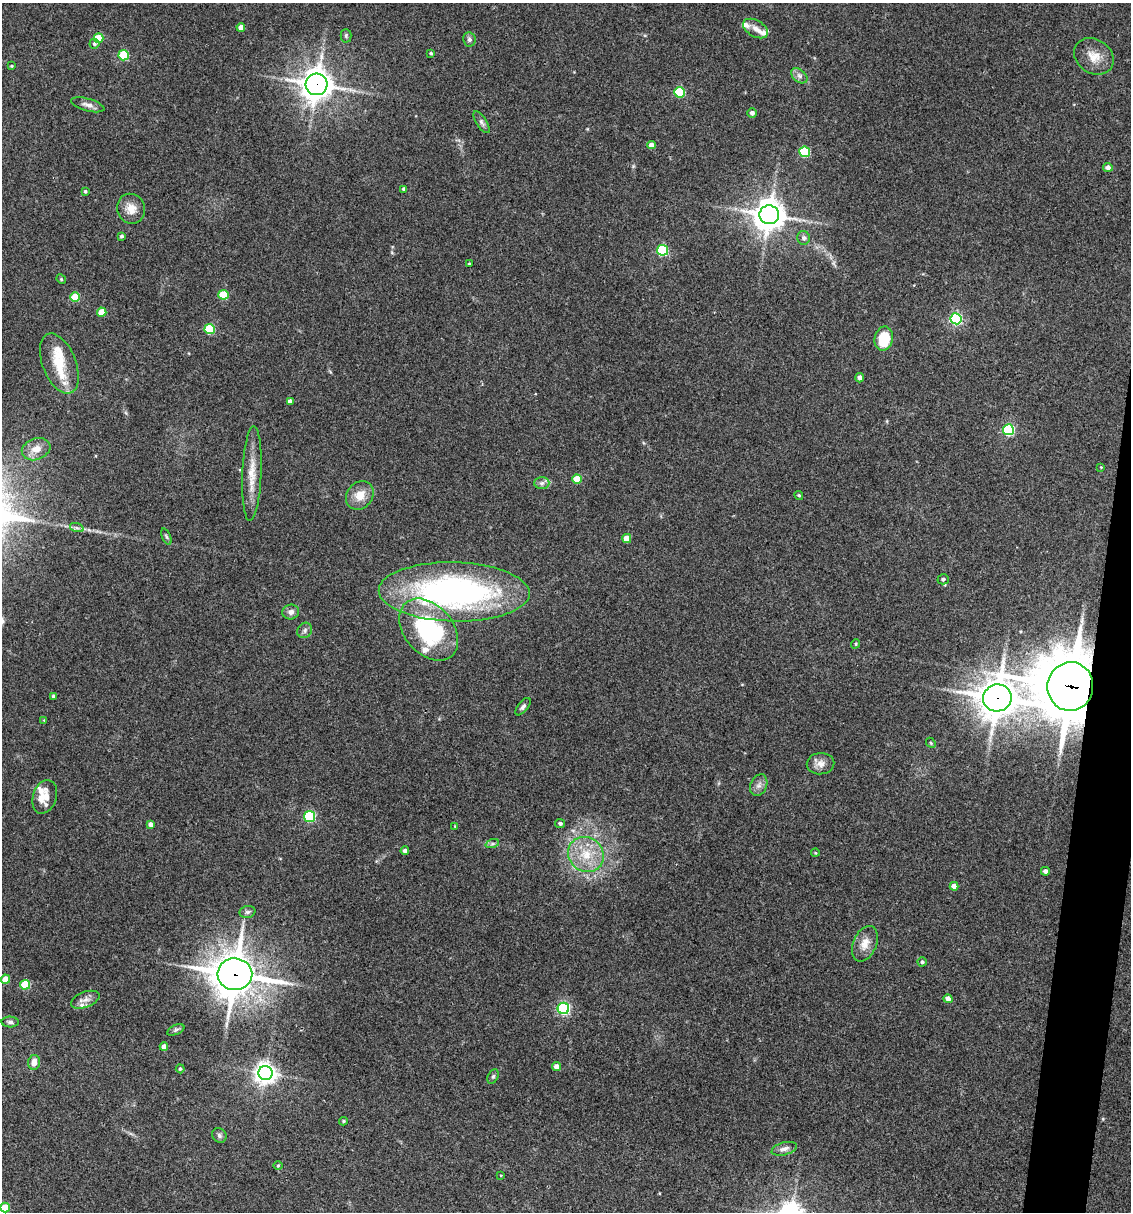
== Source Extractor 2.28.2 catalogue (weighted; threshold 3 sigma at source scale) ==
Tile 6 of 4 x 4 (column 2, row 2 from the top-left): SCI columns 1363-2491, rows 2423-3632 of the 4864 x 4846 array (HDU 1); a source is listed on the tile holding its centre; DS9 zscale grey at full resolution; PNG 1133 x 1214 px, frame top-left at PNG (2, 3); each listed source drawn as its Kron ellipse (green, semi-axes under 4 px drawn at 4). Shown black and unused: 3% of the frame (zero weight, under 3 of 4 exposures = <1% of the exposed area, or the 3 px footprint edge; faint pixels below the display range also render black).
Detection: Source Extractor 2.28.2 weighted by HDU 2 'WHT'; one run over the whole footprint, this tile lists its part. Background 0.127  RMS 0.0075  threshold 0.0338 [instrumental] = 3 sigma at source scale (4.5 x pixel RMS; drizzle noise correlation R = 1.50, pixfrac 1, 0.05/0.05 arcsec/px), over >= 5 px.
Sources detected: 103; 7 inside a brighter listed object's ellipse — not listed separately; the other 96 listed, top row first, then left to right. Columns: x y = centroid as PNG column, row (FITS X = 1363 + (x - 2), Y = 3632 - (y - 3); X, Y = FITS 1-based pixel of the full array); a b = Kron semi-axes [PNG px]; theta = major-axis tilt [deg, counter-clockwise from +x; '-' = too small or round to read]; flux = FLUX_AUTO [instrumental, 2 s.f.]
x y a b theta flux
241 27 4 4 - 5.6
755 28 13 8 -30 4.8
346 36 7 5 -89 1.5
98 38 5 4 - 23
469 39 7 6 - 2.2
94 44 5 5 - 1.6
431 53 3 3 - 0.97
124 55 5 5 - 43
1094 56 21 17 -33 12
12 66 4 3 - 0.82
799 76 9 6 -39 2.9
316 84 11 10 - 1000
679 92 5 5 - 47
88 105 17 6 -15 4.1
752 113 5 4 - 2.7
481 122 12 5 -58 2.4
651 145 4 4 - 4.8
805 152 5 5 - 46
1108 167 5 4 - 3.2
404 189 4 4 - 1.9
85 191 4 3 - 1
131 209 15 14 - 9.1
769 215 10 9 - 1100
121 236 3 3 - 1.4
804 238 7 6 - 2.2
662 250 5 5 - 68
469 264 4 3 - 0.92
61 279 5 4 - 0.87
223 295 5 5 - 34
75 297 5 5 - 24
102 312 4 4 - 15
956 319 6 5 - 98
210 329 5 5 - 45
884 339 12 9 77 28
59 363 32 16 -68 21
860 378 4 4 - 2.5
290 401 4 4 - 4.2
1008 430 5 5 - 84
36 449 15 10 20 8.1
1101 467 3 3 - 0.61
252 473 47 9 88 16
577 479 5 4 - 18
542 483 7 6 - 2.4
360 495 15 12 51 11
799 495 4 4 - 1
77 528 7 4 -19 1.5
166 537 9 4 -68 1.5
627 538 4 4 - 12
943 579 6 5 - 2.1
454 592 75 29 -1 240
291 612 8 7 - 3.9
305 630 8 7 - 2.3
429 630 35 24 -49 88
856 644 5 4 - 1.1
1070 686 24 23 - 3600
54 697 4 3 - 2.3
997 698 14 13 - 1600
523 707 10 5 51 2.1
44 720 3 3 - 0.45
931 743 5 4 - 1
821 764 14 10 4 5.4
759 785 11 8 67 3.7
45 797 17 11 72 12
310 816 5 5 - 81
560 823 5 4 - 1.7
151 824 4 4 - 3.4
455 826 4 3 - 0.71
492 844 7 4 18 1.5
405 851 4 4 - 2.6
815 853 4 3 - 0.63
586 854 19 17 -41 20
1045 871 4 4 - 2.8
954 886 4 4 - 5.5
247 912 8 6 15 2
865 944 18 11 67 8.4
922 962 4 4 - 1.3
235 974 17 16 - 1900
5 979 4 4 - 12
25 985 5 5 - 30
948 999 4 4 - 4.7
85 1000 15 7 21 4.8
563 1008 6 5 - 130
10 1022 8 5 -2 1.9
176 1030 9 5 25 1.6
164 1047 4 4 - 5.1
34 1062 7 6 - 5.6
557 1067 4 4 - 5.3
180 1069 4 4 - 1.1
265 1073 7 7 - 540
493 1076 7 5 63 1.4
343 1121 4 4 - 0.98
219 1135 8 6 -52 2.1
784 1149 13 6 15 3.5
278 1165 5 3 - 0.68
501 1175 4 3 - 0.57
5 1207 5 5 - 15
Overlapping masked pixels (flux is a lower limit): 4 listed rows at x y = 316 84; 1070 686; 997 698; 235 974
Isophote crosses this tile's border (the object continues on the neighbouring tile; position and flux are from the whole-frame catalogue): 1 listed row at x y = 5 1207